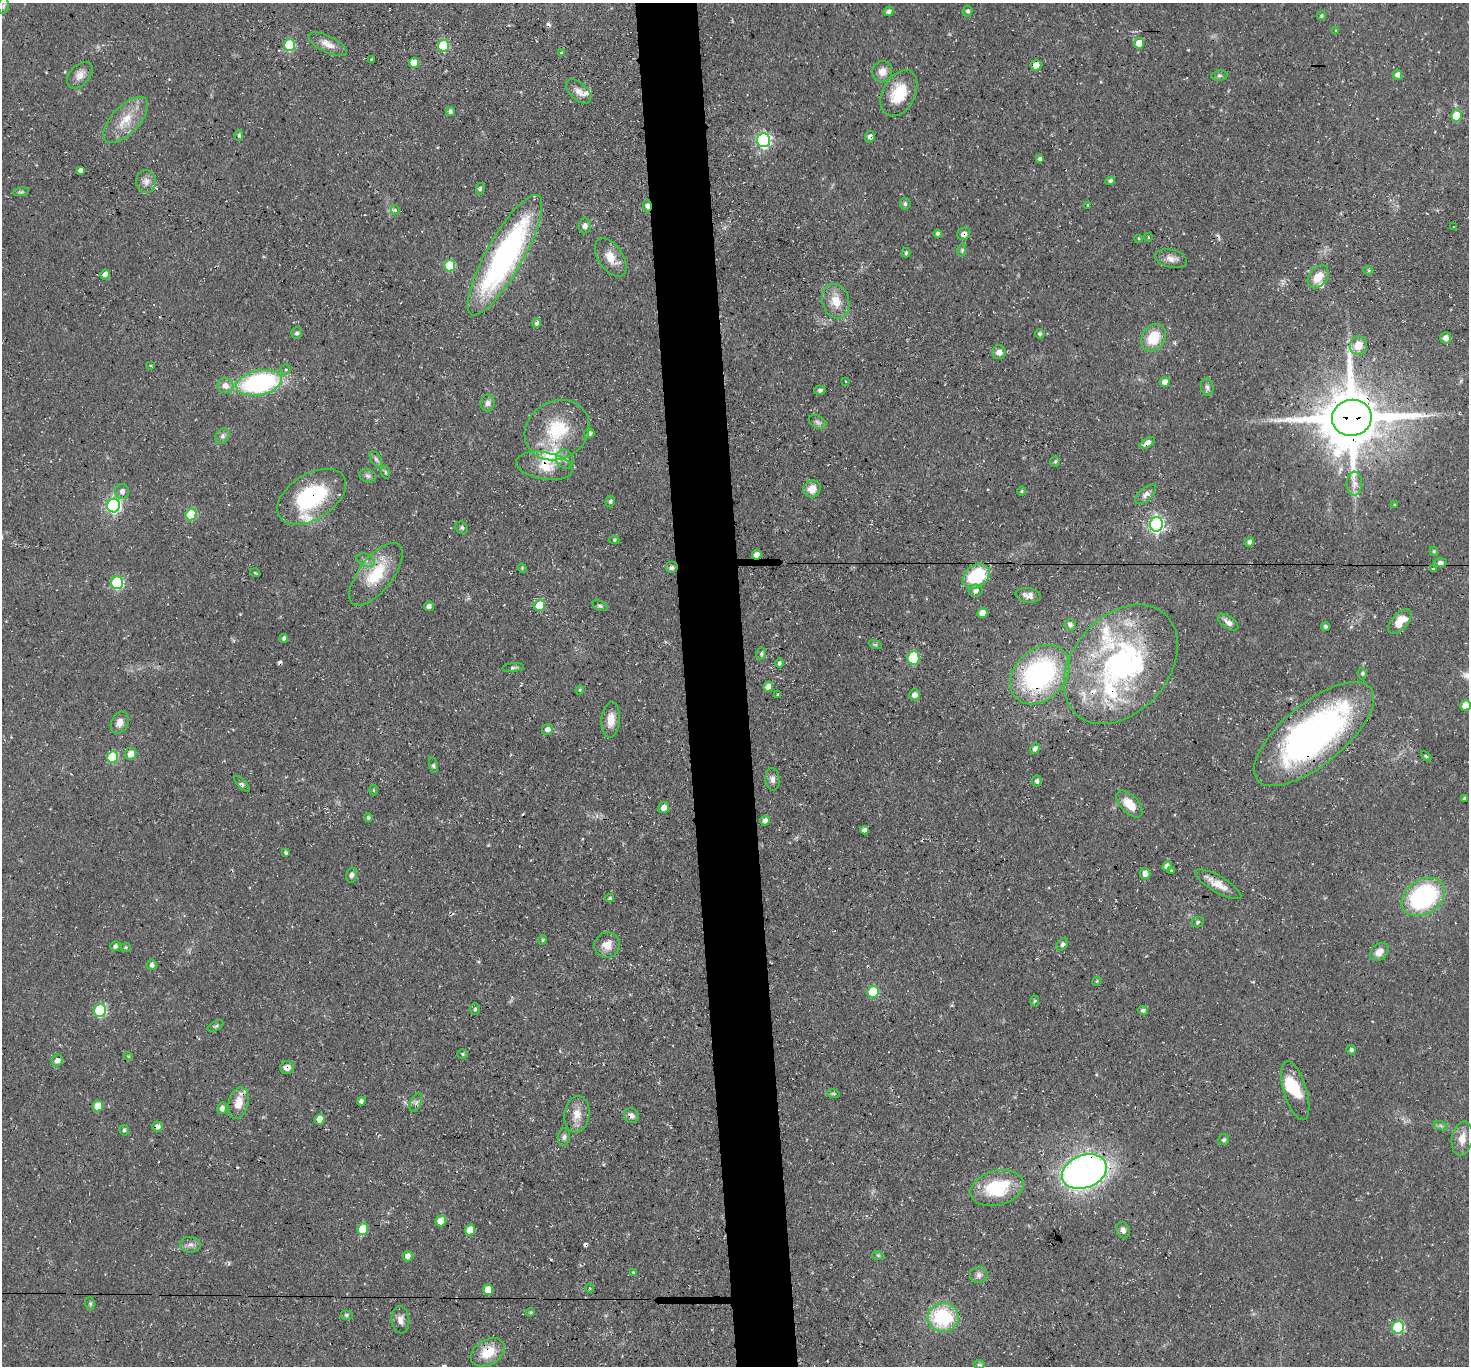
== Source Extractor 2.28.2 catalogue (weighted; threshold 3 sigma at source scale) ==
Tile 5 of 3 x 3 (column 2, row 2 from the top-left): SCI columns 1468-2934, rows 1524-2887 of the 4401 x 4372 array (HDU 1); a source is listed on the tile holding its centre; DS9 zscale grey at full resolution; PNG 1471 x 1368 px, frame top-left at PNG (2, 3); each listed source drawn as its Kron ellipse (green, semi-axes under 4 px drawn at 4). Shown black and unused: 4% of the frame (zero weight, under 3 of 4 exposures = <1% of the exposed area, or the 3 px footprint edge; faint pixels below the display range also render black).
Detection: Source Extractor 2.28.2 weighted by HDU 2 'WHT'; one run over the whole footprint, this tile lists its part. Background 0.055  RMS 0.0051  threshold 0.023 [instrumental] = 3 sigma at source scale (4.5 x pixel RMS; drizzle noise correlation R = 1.50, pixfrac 1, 0.05/0.05 arcsec/px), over >= 5 px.
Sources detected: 232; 9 cosmic-ray / hot-pixel residue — neither listed nor drawn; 11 inside a brighter listed object's ellipse — not listed separately; the other 212 listed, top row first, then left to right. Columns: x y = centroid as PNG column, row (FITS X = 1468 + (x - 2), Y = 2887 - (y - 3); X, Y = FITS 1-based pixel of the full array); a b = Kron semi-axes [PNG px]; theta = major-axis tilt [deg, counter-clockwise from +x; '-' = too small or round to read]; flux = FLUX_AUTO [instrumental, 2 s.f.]
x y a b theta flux
3 6 8 5 83 1.1
889 11 5 4 - 1.5
968 11 5 5 - 1.1
1321 16 4 4 - 0.84
1336 30 3 3 - 0.47
1139 43 5 5 - 8.4
328 44 21 8 -26 4.9
289 45 6 5 - 29
443 46 6 5 - 28
561 52 4 3 - 0.5
371 59 3 2 - 0.81
414 63 5 5 - 6.3
1036 65 5 5 - 5.1
882 72 10 10 - 4.4
80 75 15 9 47 3.9
1397 75 5 4 - 2.1
1219 76 8 5 5 1.2
578 91 15 8 -43 3.7
899 93 25 16 61 17
450 111 4 4 - 1.3
1457 116 5 5 - 17
126 120 29 13 46 12
239 135 5 4 - 0.87
870 137 6 4 77 1.8
764 140 7 6 - 96
1040 159 4 3 - 1.5
80 170 4 4 - 1.4
1110 181 5 4 - 0.99
146 182 11 10 - 3.2
480 189 6 4 76 1.1
21 192 8 4 8 0.94
905 204 6 5 - 1.2
1088 205 3 3 - 0.8
647 206 6 4 -87 3.1
395 210 4 4 - 1.5
585 226 7 6 - 2
1454 226 3 2 - 0.44
938 234 4 4 - 1.3
964 234 7 6 - 2.3
1148 237 4 3 - 0.39
1138 238 3 3 - 0.56
962 250 6 4 73 0.86
906 253 5 3 - 0.83
505 255 68 18 61 130
611 258 21 12 -56 7.9
1171 259 16 9 -12 3.6
450 265 6 5 - 22
1368 270 5 3 - 0.63
105 274 5 4 - 3.4
1318 277 13 9 51 7.1
836 301 17 13 -74 8.5
537 323 5 4 - 1.4
297 333 6 5 - 1.3
1040 334 5 4 - 1
1153 338 14 11 57 14
1446 338 5 5 - 3.2
1358 345 9 8 - 7.4
999 352 7 6 - 3
150 366 3 3 - 0.62
285 370 5 5 - 0.98
845 381 3 2 - 0.37
1165 382 5 5 - 2.8
259 383 23 12 12 86
225 386 8 7 - 3.9
1207 387 9 6 -80 1.5
820 390 5 4 - 1.5
487 403 8 7 - 2.1
1352 418 20 18 10 3800
817 422 9 6 -28 1.6
557 430 33 29 31 29
589 433 5 5 - 1.9
222 436 8 6 51 1.6
1147 443 8 4 30 2.8
376 459 9 5 -59 1.3
565 459 9 8 - 2.8
1055 462 5 4 - 0.8
544 466 28 13 -10 11
385 472 6 4 -72 0.76
368 476 8 6 -15 1.4
1354 484 12 8 88 3.4
812 489 9 8 - 5.1
1022 491 4 3 - 0.6
122 492 7 7 - 2.4
1146 494 13 6 41 2.6
312 497 38 22 32 47
610 502 6 4 -87 0.96
114 505 7 6 - 110
1394 505 3 3 - 0.48
191 514 6 5 - 21
1156 524 7 6 - 150
462 528 6 5 - 0.93
614 540 5 4 - 0.75
1249 542 5 4 - 1.4
1434 551 4 4 - 0.58
757 555 5 4 - 3.2
365 560 9 6 -26 1.9
1440 562 6 4 0 1.6
522 568 5 4 - 0.59
672 568 6 6 - 1.4
1434 569 4 3 - 0.59
255 573 5 3 - 0.47
376 574 37 17 52 21
976 576 14 11 38 33
117 583 6 6 - 48
976 591 6 6 - 2.2
1028 595 13 7 -8 3
539 605 6 5 - 12
429 606 5 5 - 2
600 606 8 4 -21 1
982 613 5 5 - 4.4
1400 621 15 8 48 8
1228 622 12 6 -36 2.6
1070 625 6 5 - 1.6
1325 627 5 4 - 1
284 638 4 4 - 1.4
875 644 7 4 -18 0.83
761 654 6 5 - 0.98
913 658 7 6 - 30
779 663 4 4 - 0.93
1121 664 67 48 49 130
513 667 11 3 6 0.98
1362 673 6 4 89 0.9
1040 675 33 25 45 91
768 687 5 4 - 4.8
580 690 4 4 - 0.61
777 695 3 2 - 0.91
915 695 5 5 - 2.8
1465 705 5 5 - 7.4
611 720 18 9 85 5.5
120 723 11 8 64 3.6
547 729 6 5 - 2.5
1314 734 73 31 39 190
1035 749 5 4 - 2.2
131 754 6 5 - 4.2
1426 756 6 3 -44 0.62
112 757 6 5 - 27
434 765 8 3 -76 0.79
772 779 11 7 -82 2.3
1037 781 5 4 - 1.5
242 784 10 4 -46 1.2
373 790 5 3 - 0.47
1464 799 4 3 - 0.89
1129 804 16 9 -46 8.9
664 808 5 5 - 3.9
368 818 4 4 - 1
765 821 5 5 - 2.2
864 830 4 4 - 2.2
286 853 4 3 - 1
1167 866 5 4 - 3.3
1171 870 3 3 - 4
1145 874 5 5 - 2.8
351 875 7 5 77 1.6
1218 884 26 8 -30 6.9
1423 897 23 17 34 72
610 898 4 3 - 0.81
1198 922 6 5 - 0.84
543 940 5 4 - 0.59
1062 944 7 5 53 1.2
607 945 13 12 - 5.5
115 946 5 4 - 1.5
126 947 5 4 - 0.63
1379 952 10 7 45 4.4
152 965 5 5 - 1.8
1097 981 5 3 - 0.49
873 992 6 5 - 22
1035 1001 5 3 - 0.63
475 1009 6 5 - 0.95
1143 1010 5 4 - 1.3
100 1011 6 6 - 46
216 1026 9 4 26 0.91
1351 1050 5 4 - 1.2
462 1054 5 4 - 0.74
128 1056 4 3 - 0.55
57 1060 6 5 - 2.6
287 1068 7 6 - 3.7
1295 1091 30 11 -73 13
833 1093 6 4 -19 0.72
361 1101 4 4 - 1.2
238 1103 16 10 76 7.9
416 1103 10 5 65 1.5
98 1106 5 5 - 10
222 1108 6 5 - 2.5
577 1114 18 12 82 6.9
631 1116 8 7 - 2
320 1119 5 5 - 6.8
157 1126 5 5 - 2.6
1441 1126 7 4 -19 1
124 1130 5 4 - 1.1
564 1137 9 6 80 1.7
1462 1139 17 10 80 5.8
1224 1140 6 5 - 1.1
1084 1172 23 16 21 240
997 1188 27 17 14 28
441 1221 5 5 - 9.2
363 1229 6 5 - 13
470 1230 5 5 - 8.1
1123 1230 8 6 -70 2.4
190 1245 10 8 -3 2.3
878 1255 6 4 -18 0.65
408 1256 5 5 - 2.9
633 1272 4 3 - 0.41
979 1275 9 8 - 2.1
590 1288 5 3 - 0.48
488 1290 5 5 - 7.6
90 1304 6 5 - 0.94
530 1312 4 3 - 0.6
346 1315 6 5 - 0.95
943 1317 15 14 - 35
400 1320 14 9 -83 3.2
1398 1327 6 6 - 44
488 1352 18 12 29 12
979 1365 6 4 0 0.9
Overlapping masked pixels (flux is a lower limit): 18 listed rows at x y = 647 206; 964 234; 1352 418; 544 466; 312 497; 757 555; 1440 562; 376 574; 1121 664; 1040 675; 1314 734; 1218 884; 287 1068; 238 1103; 631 1116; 157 1126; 1084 1172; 488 1352
Isophote crosses this tile's border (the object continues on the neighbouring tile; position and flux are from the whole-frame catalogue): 1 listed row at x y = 1465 705